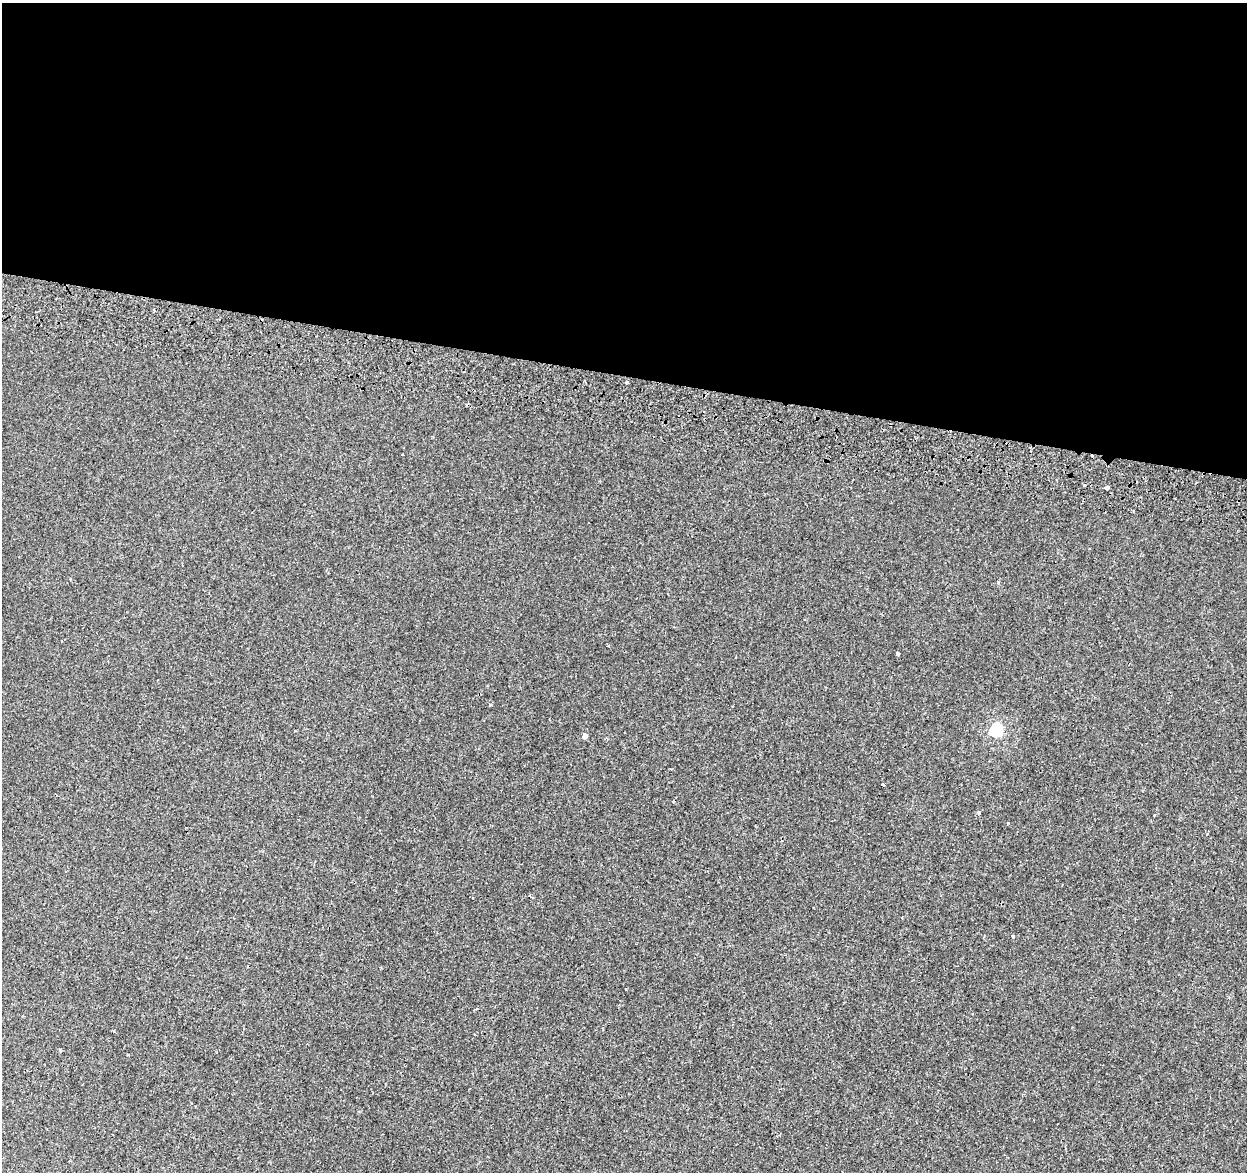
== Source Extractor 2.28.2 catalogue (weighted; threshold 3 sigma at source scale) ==
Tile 3 of 4 x 4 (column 3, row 1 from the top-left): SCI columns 2514-3758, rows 3849-5018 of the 5018 x 5298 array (HDU 1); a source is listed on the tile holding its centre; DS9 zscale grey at full resolution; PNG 1249 x 1174 px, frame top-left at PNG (2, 3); no overlay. Shown black and unused: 32% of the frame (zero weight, under 2 of 3 exposures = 3% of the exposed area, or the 3 px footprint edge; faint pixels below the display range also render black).
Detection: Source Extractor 2.28.2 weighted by HDU 2 'WHT'; one run over the whole footprint, this tile lists its part. Background -7.21e-05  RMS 0.0029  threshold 0.0129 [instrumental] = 3 sigma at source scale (4.5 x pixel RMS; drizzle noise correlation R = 1.50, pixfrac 1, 0.0396/0.0396 arcsec/px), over >= 5 px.
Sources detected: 14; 2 cosmic-ray / hot-pixel residue — not listed; the other 12 listed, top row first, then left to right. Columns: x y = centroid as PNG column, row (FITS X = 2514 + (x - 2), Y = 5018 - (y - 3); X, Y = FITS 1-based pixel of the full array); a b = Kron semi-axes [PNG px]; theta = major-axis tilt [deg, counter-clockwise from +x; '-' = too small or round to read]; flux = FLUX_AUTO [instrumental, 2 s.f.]
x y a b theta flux
626 382 3 3 - 0.52
1107 488 4 4 - 2.7
998 582 3 3 - 1.2
898 654 3 3 - 0.92
491 705 3 2 - 0.26
996 731 6 5 - 29
585 736 4 4 - 1.3
883 785 3 3 - 1.2
979 813 4 4 - 0.46
1007 823 3 2 - 0.26
1013 936 3 3 - 0.54
60 1050 3 3 - 0.56